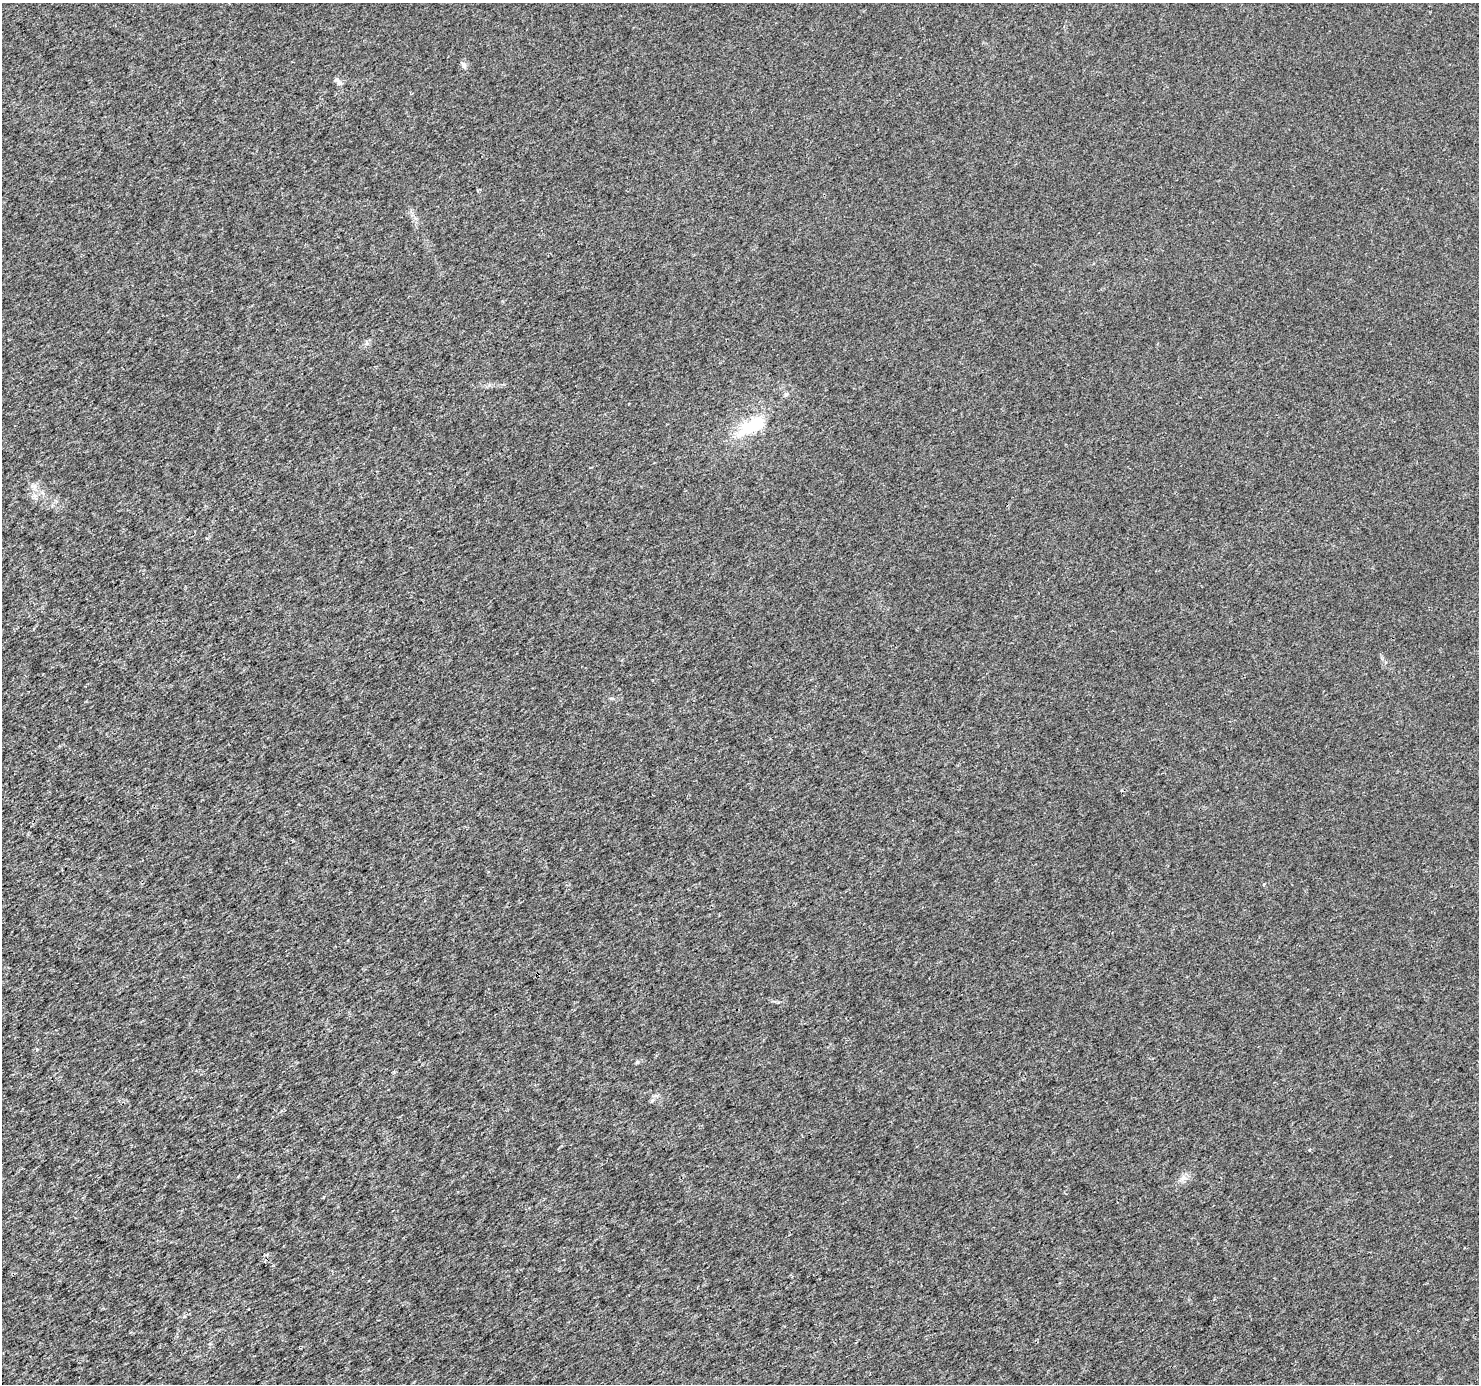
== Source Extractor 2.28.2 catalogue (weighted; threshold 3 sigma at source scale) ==
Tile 7 of 4 x 4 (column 3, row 2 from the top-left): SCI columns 2960-4436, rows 2945-4326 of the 5914 x 5830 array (HDU 1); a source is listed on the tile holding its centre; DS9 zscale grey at full resolution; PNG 1481 x 1386 px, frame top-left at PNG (2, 3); no overlay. Shown black and unused: <1% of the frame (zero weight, under 3 of 4 exposures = <1% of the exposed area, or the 3 px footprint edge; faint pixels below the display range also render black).
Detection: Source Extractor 2.28.2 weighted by HDU 2 'WHT'; one run over the whole footprint, this tile lists its part. Background 0.0011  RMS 0.002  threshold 0.00894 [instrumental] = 3 sigma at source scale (4.5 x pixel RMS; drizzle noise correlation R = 1.50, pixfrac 1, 0.0396/0.0396 arcsec/px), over >= 5 px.
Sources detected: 9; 1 inside a brighter object's white glare — not listed; the other 8 listed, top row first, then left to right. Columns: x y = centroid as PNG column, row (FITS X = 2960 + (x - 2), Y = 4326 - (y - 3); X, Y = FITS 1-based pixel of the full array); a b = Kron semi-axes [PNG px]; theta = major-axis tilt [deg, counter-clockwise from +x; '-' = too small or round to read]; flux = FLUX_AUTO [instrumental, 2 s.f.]
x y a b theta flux
463 65 8 6 -59 0.61
337 80 8 6 -19 0.61
786 394 6 5 - 0.37
750 428 11 6 36 9.6
35 495 7 4 -1 0.5
637 1062 5 4 - 0.33
652 1101 6 4 20 0.3
1183 1178 10 6 21 0.85